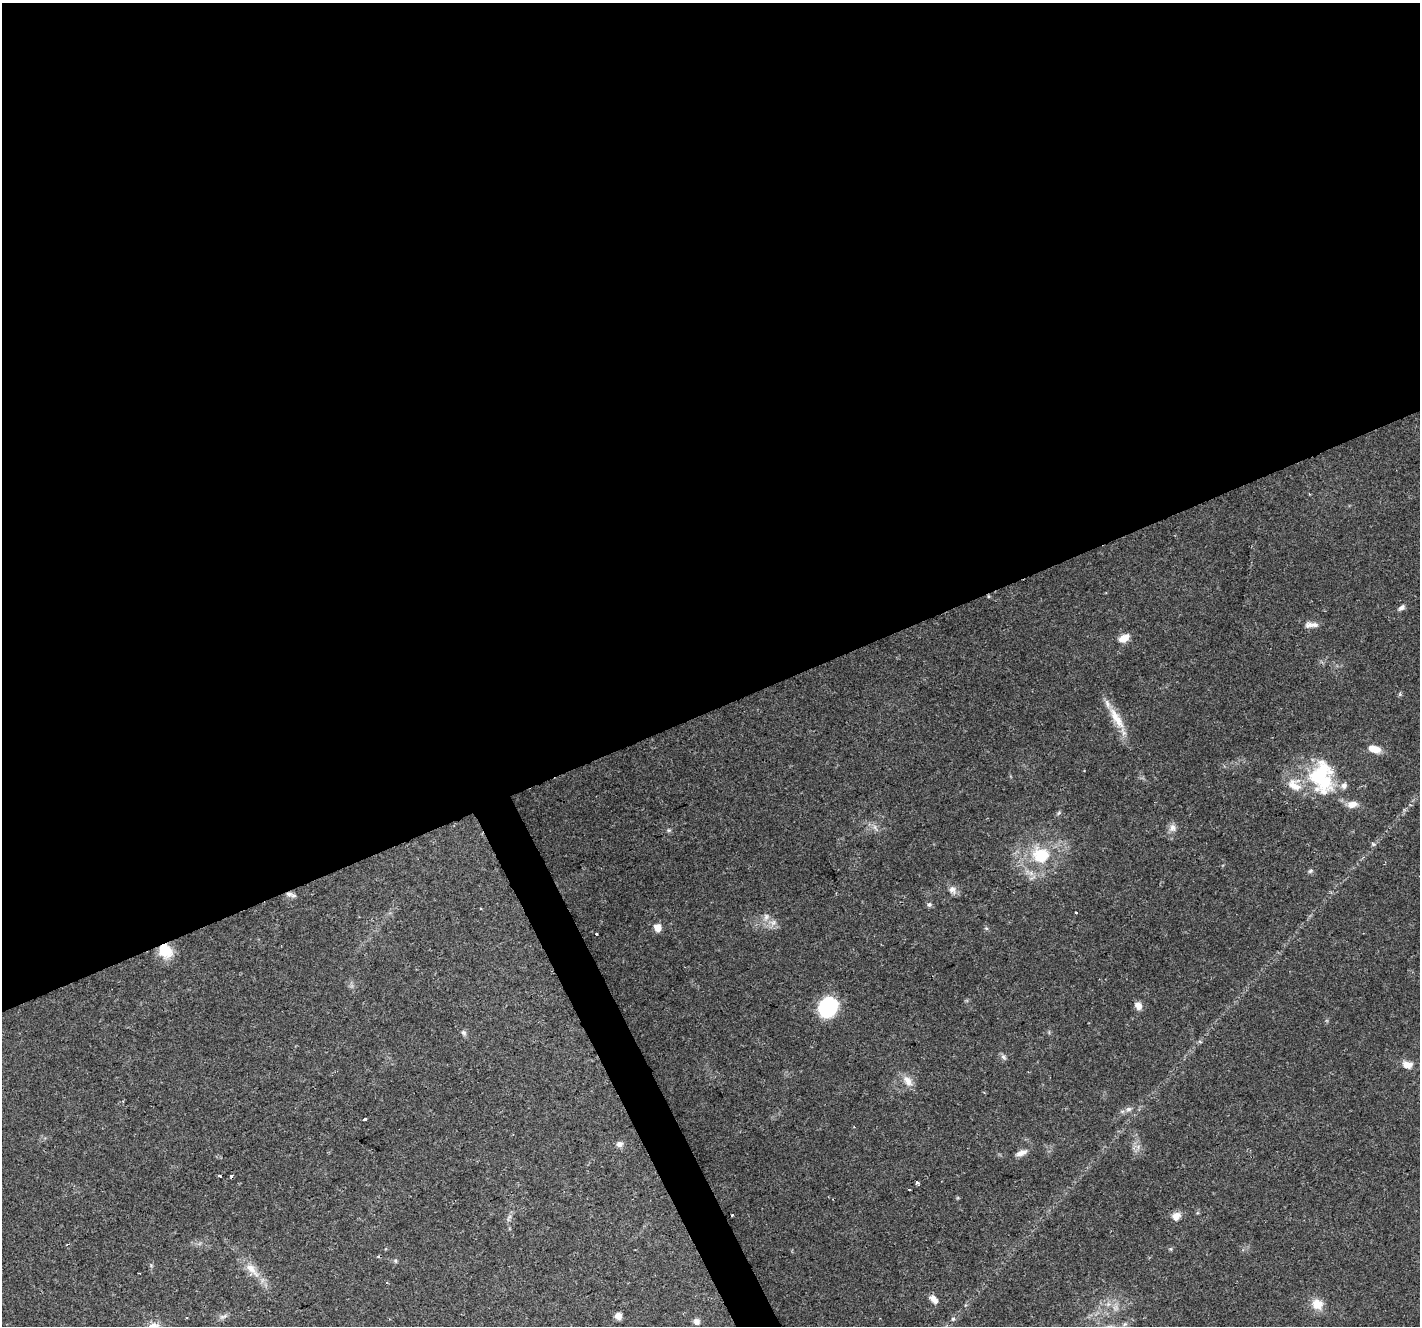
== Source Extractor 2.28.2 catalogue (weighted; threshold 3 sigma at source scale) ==
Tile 2 of 4 x 4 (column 2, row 1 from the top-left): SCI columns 1426-2843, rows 4071-5394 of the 5681 x 5542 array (HDU 1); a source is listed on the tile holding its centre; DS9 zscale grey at full resolution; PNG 1422 x 1328 px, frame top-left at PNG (2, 3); no overlay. Shown black and unused: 55% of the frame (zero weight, under 2 of 3 exposures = <1% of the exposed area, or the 3 px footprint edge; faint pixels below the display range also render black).
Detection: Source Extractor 2.28.2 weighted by HDU 2 'WHT'; one run over the whole footprint, this tile lists its part. Background 0.102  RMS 0.0066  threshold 0.0296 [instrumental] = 3 sigma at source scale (4.5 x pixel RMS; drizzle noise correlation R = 1.50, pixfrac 1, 0.0396/0.0396 arcsec/px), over >= 5 px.
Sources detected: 53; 1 too faint to see at this stretch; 2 cosmic-ray / hot-pixel residue — not listed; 1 inside a brighter listed object's ellipse — not listed separately; the other 49 listed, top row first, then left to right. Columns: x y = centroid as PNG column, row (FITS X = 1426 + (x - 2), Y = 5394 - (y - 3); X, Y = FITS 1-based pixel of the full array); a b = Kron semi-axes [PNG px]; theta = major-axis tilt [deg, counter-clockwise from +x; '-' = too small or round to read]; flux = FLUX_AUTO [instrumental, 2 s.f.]
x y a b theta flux
1402 608 10 6 39 2
1311 625 19 7 2 4
1124 638 11 7 29 7.1
1116 718 37 10 -58 14
1374 749 15 7 -15 8
1322 777 40 27 -84 52
1294 785 24 13 -37 11
1352 804 13 9 7 5.2
875 827 7 4 -72 1.7
1173 828 11 10 - 3.6
669 830 6 4 42 0.94
1373 844 6 3 -72 0.89
1041 855 22 20 -17 27
1310 871 8 5 27 1.3
952 890 12 8 -45 3.7
289 894 11 6 -18 3.1
929 905 7 5 -68 1.3
481 908 3 2 - 0.65
1076 913 3 3 - 2.3
766 917 11 7 82 3.3
773 922 9 7 45 3
658 928 8 7 - 6
986 928 6 4 -18 0.85
596 934 3 3 - 1.9
165 951 16 14 -42 16
1138 1006 9 7 -66 4.5
828 1007 19 16 53 56
464 1033 8 6 -63 1.7
1003 1057 8 5 -37 1.7
1407 1064 14 9 -15 5.2
908 1081 17 10 -55 6.1
1128 1109 8 6 17 2.2
365 1119 3 3 - 1.7
620 1144 8 7 - 2.9
1021 1153 16 7 22 4
219 1175 3 3 - 0.88
917 1182 3 3 - 2.3
732 1215 3 3 - 1.4
1176 1216 12 10 46 4.5
1171 1249 6 4 -71 0.77
395 1261 6 5 - 1
252 1269 27 9 -46 10
934 1299 11 7 -48 4.2
1317 1304 14 12 -35 9
223 1316 12 4 19 2.1
618 1316 6 6 - 5.2
953 1319 5 5 - 0.92
697 1321 8 7 - 2.6
1125 1324 6 5 - 1.3
Overlapping masked pixels (flux is a lower limit): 2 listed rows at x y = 289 894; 165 951